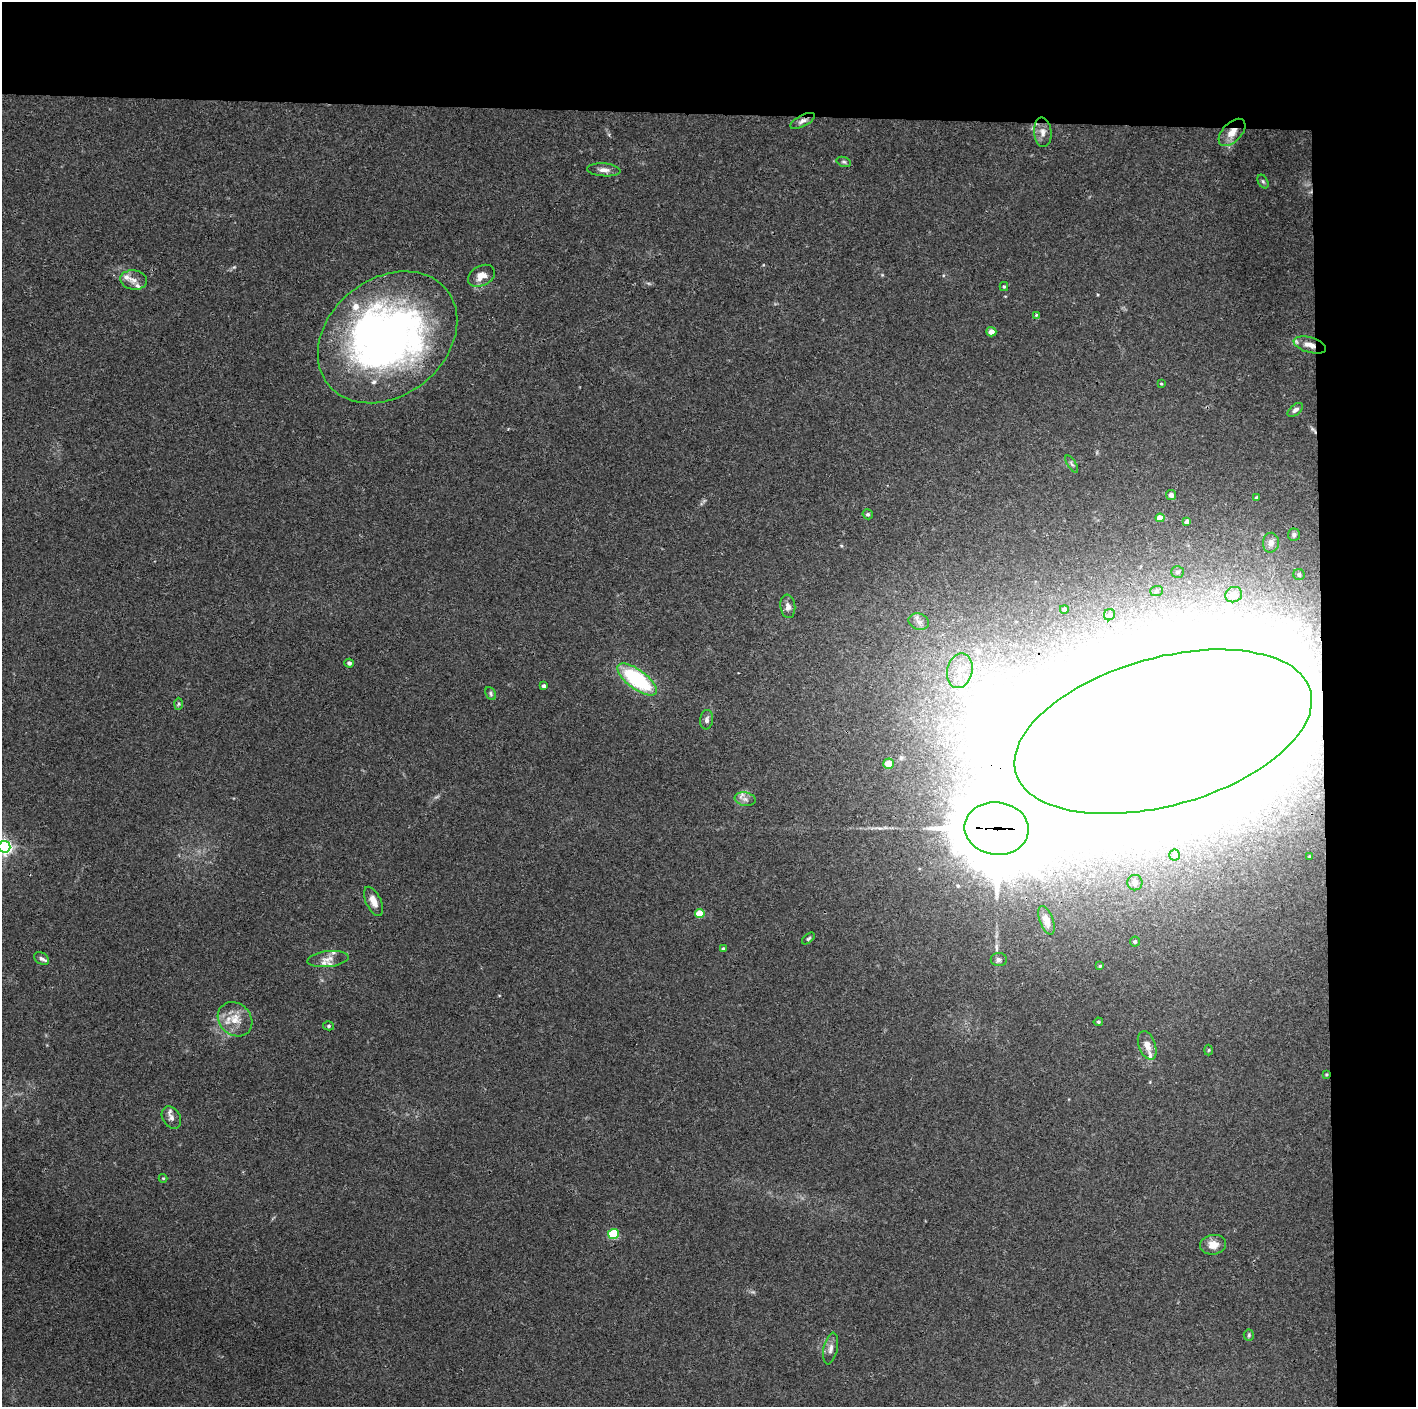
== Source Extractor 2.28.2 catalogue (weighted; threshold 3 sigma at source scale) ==
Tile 3 of 3 x 3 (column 3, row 1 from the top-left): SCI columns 2830-4243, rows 2812-4216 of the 4243 x 4221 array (HDU 1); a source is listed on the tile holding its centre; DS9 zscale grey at full resolution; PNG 1418 x 1409 px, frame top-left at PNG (2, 2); each listed source drawn as its Kron ellipse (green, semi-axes under 4 px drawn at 4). Shown black and unused: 14% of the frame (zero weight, under 3 of 4 exposures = <1% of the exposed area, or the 3 px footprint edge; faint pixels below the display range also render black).
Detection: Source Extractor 2.28.2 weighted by HDU 2 'WHT'; one run over the whole footprint, this tile lists its part. Background 0.0337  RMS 0.0045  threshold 0.0201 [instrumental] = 3 sigma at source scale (4.5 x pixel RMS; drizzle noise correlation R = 1.50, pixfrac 1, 0.05/0.05 arcsec/px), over >= 5 px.
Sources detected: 80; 3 inside a brighter object's white glare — neither listed nor drawn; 9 inside a brighter listed object's ellipse — not listed separately; the other 68 listed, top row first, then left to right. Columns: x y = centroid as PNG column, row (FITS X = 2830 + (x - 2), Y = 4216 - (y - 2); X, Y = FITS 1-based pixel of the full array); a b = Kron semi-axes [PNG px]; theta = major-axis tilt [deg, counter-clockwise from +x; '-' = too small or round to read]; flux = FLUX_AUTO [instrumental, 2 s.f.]
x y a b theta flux
802 121 13 5 27 2
1043 132 15 8 -86 3
1232 132 16 9 46 5.6
844 162 7 4 -18 0.79
604 170 17 6 -4 2.6
1263 181 7 5 -62 0.83
481 276 14 10 28 4.5
134 280 13 9 -9 3.3
1004 287 4 4 - 0.65
1036 315 4 3 - 0.54
991 332 5 4 - 3
388 337 76 58 39 250
1310 345 17 7 -16 4.2
1161 384 4 3 - 0.45
1295 410 9 5 38 1.4
1072 464 10 3 -58 0.83
1171 495 5 5 - 1.8
1257 498 3 3 - 0.8
868 514 5 5 - 1
1160 518 4 4 - 3.8
1187 521 4 3 - 1
1294 535 6 6 - 1
1271 543 10 8 86 2.3
1177 572 6 6 - 1.3
1299 575 6 5 - 1.2
1156 591 6 5 - 1
1234 595 8 7 - 2.5
788 606 12 7 -83 2.4
1064 609 4 4 - 1.4
1109 615 6 5 - 0.96
919 622 10 8 -16 2.5
349 663 5 4 - 1
960 671 18 12 77 8.8
637 679 23 9 -36 45
544 686 4 4 - 1.1
491 694 7 4 -64 0.77
179 704 6 4 88 0.71
707 720 10 6 83 1.6
1163 732 153 74 16 10000
888 764 5 5 - 6
745 799 10 6 -10 2.2
997 828 32 26 -7 7700
4 847 6 6 - 150
1175 855 5 5 - 1.2
1310 857 4 3 - 0.49
1135 883 7 7 - 4.2
374 901 15 7 -65 3.8
700 913 5 4 - 15
1046 920 15 6 -69 3.1
808 938 7 4 41 0.72
1135 942 5 5 - 1
723 949 4 3 - 1.1
41 958 8 5 -30 1.1
328 959 20 8 7 3.9
999 960 8 6 0 1.3
1100 966 4 4 - 0.54
235 1019 19 15 -44 7.7
1098 1022 4 4 - 0.72
329 1026 5 4 - 0.79
1147 1045 15 8 -70 4
1209 1050 5 3 - 0.45
1326 1075 4 3 - 0.47
171 1117 12 8 -59 2.5
163 1178 4 4 - 0.41
613 1234 5 5 - 27
1213 1245 13 10 9 4.9
1249 1335 5 5 - 0.65
831 1349 16 7 78 2.5
Overlapping masked pixels (flux is a lower limit): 5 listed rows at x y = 802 121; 1232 132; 1310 345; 1163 732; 997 828
Isophote crosses this tile's border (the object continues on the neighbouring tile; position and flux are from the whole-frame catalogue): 1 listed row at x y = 4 847